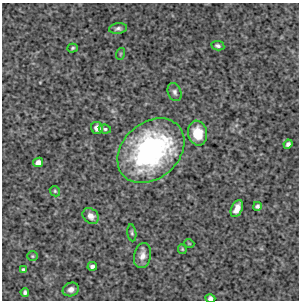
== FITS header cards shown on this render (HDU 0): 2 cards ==
NAXIS1  =                  297 /Length X axis
NAXIS2  =                  298 /Length Y axis

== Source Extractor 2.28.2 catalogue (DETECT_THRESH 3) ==
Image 297 x 298 px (HDU 0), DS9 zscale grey, 1 PNG px = 1 image px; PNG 301 x 302 px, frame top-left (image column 1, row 298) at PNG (2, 3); each listed source drawn as its Kron ellipse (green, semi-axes under 4 px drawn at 4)
Background 4480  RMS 230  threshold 681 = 3 sigma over >= 5 px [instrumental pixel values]
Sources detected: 25; all 25 listed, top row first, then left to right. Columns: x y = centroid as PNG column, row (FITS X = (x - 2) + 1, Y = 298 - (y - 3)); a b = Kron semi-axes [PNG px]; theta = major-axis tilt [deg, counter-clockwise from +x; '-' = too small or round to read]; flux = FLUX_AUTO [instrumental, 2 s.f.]
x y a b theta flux
118 29 9 5 8 4.1e+04
218 46 7 4 -10 3.8e+04
73 48 5 4 - 2.2e+04
120 54 6 3 71 1.5e+04
175 92 9 6 -69 4.9e+04
97 128 6 5 - 9.4e+04
105 129 6 4 -9 2.4e+04
198 133 12 9 -80 3.0e+05
288 144 5 4 - 4.7e+04
151 151 37 28 42 2.9e+06
38 162 5 4 - 7.2e+04
55 191 6 4 -47 2.2e+04
257 206 4 4 - 3.6e+04
237 209 9 5 65 1.2e+05
91 216 9 7 -42 8.5e+04
132 233 9 4 -83 2.7e+04
189 243 5 3 - 1.2e+04
182 249 5 4 - 1.7e+04
32 256 5 4 - 1.8e+04
142 256 13 8 78 1.0e+05
92 266 5 4 - 4.5e+04
23 269 4 3 - 2.1e+04
71 289 8 6 20 7.0e+04
25 292 4 3 - 3.0e+04
210 298 5 4 - 5.3e+04
At the frame edge (FLAGS 8, measured only in part): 1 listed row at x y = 210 298